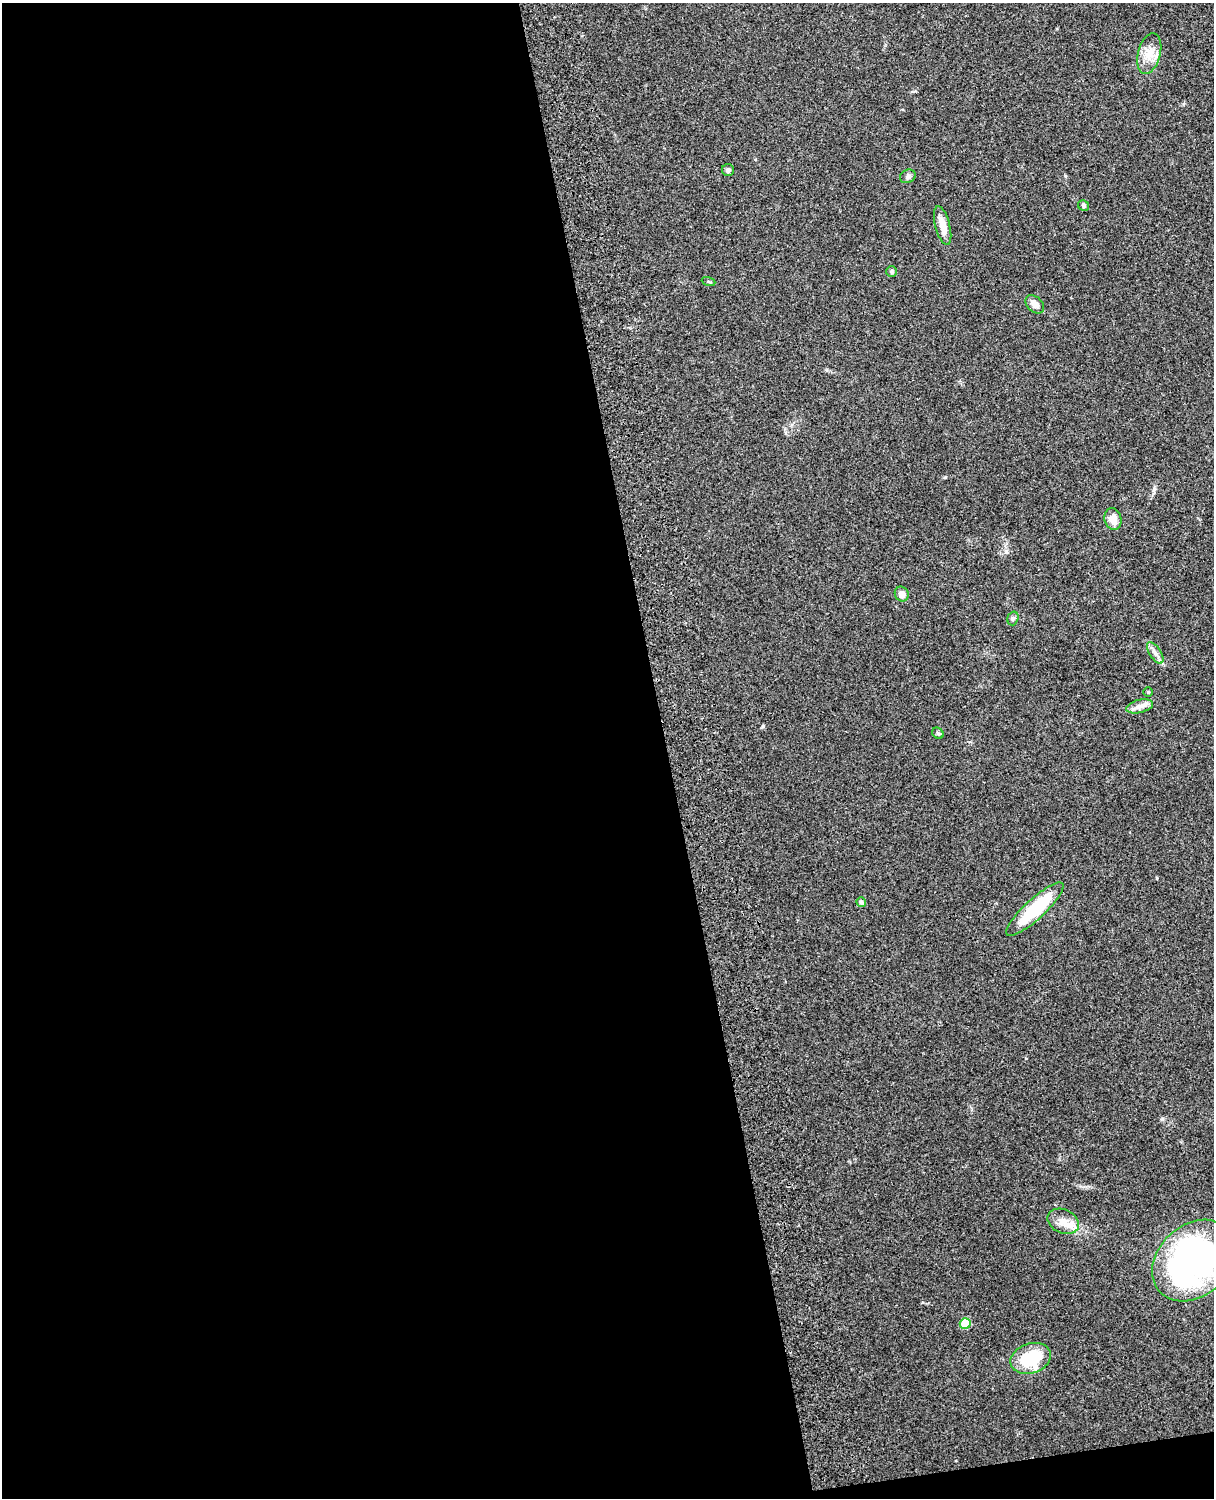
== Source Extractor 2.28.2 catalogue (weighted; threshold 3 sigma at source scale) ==
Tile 9 of 4 x 3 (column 1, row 3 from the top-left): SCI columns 119-1330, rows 164-1659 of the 5088 x 4927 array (HDU 1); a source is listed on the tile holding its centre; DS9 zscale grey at full resolution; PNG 1216 x 1500 px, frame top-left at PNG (2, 3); each listed source drawn as its Kron ellipse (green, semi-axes under 4 px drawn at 4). Shown black and unused: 56% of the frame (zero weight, under 3 of 4 exposures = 6% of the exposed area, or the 3 px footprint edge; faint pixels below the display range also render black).
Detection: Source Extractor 2.28.2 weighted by HDU 2 'WHT'; one run over the whole footprint, this tile lists its part. Background 0.211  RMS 0.0082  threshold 0.037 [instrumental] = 3 sigma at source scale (4.5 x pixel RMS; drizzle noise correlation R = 1.50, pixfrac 1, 0.05/0.05 arcsec/px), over >= 5 px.
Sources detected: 21; all 21 listed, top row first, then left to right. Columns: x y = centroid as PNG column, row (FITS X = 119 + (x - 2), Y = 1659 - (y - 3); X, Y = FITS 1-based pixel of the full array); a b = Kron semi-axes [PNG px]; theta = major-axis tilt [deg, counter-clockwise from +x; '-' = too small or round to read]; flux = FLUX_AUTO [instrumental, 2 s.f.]
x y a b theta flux
1149 54 21 11 75 11
728 170 6 6 - 1.6
908 176 8 6 27 2.2
1083 205 6 5 - 1.6
943 226 20 7 -75 10
891 272 5 5 - 1.5
708 281 7 3 -19 0.86
1035 304 11 7 -42 5.8
1113 519 11 8 -77 7.4
902 594 7 6 - 5.1
1013 618 7 5 73 1.6
1155 653 12 5 -56 3.5
1148 692 5 4 - 0.87
1140 706 14 6 14 5
938 733 6 5 - 1.4
861 902 5 4 - 2
1035 909 38 10 42 46
1063 1221 16 11 -24 9.6
1194 1261 46 35 44 290
965 1323 5 5 - 26
1031 1358 21 15 18 38
Isophote crosses this tile's border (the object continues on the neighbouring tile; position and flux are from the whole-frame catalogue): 1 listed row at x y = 1194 1261
Unlisted compact peaks at least as high as the median listed source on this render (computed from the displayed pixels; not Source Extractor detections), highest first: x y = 1154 489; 945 477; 1065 176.